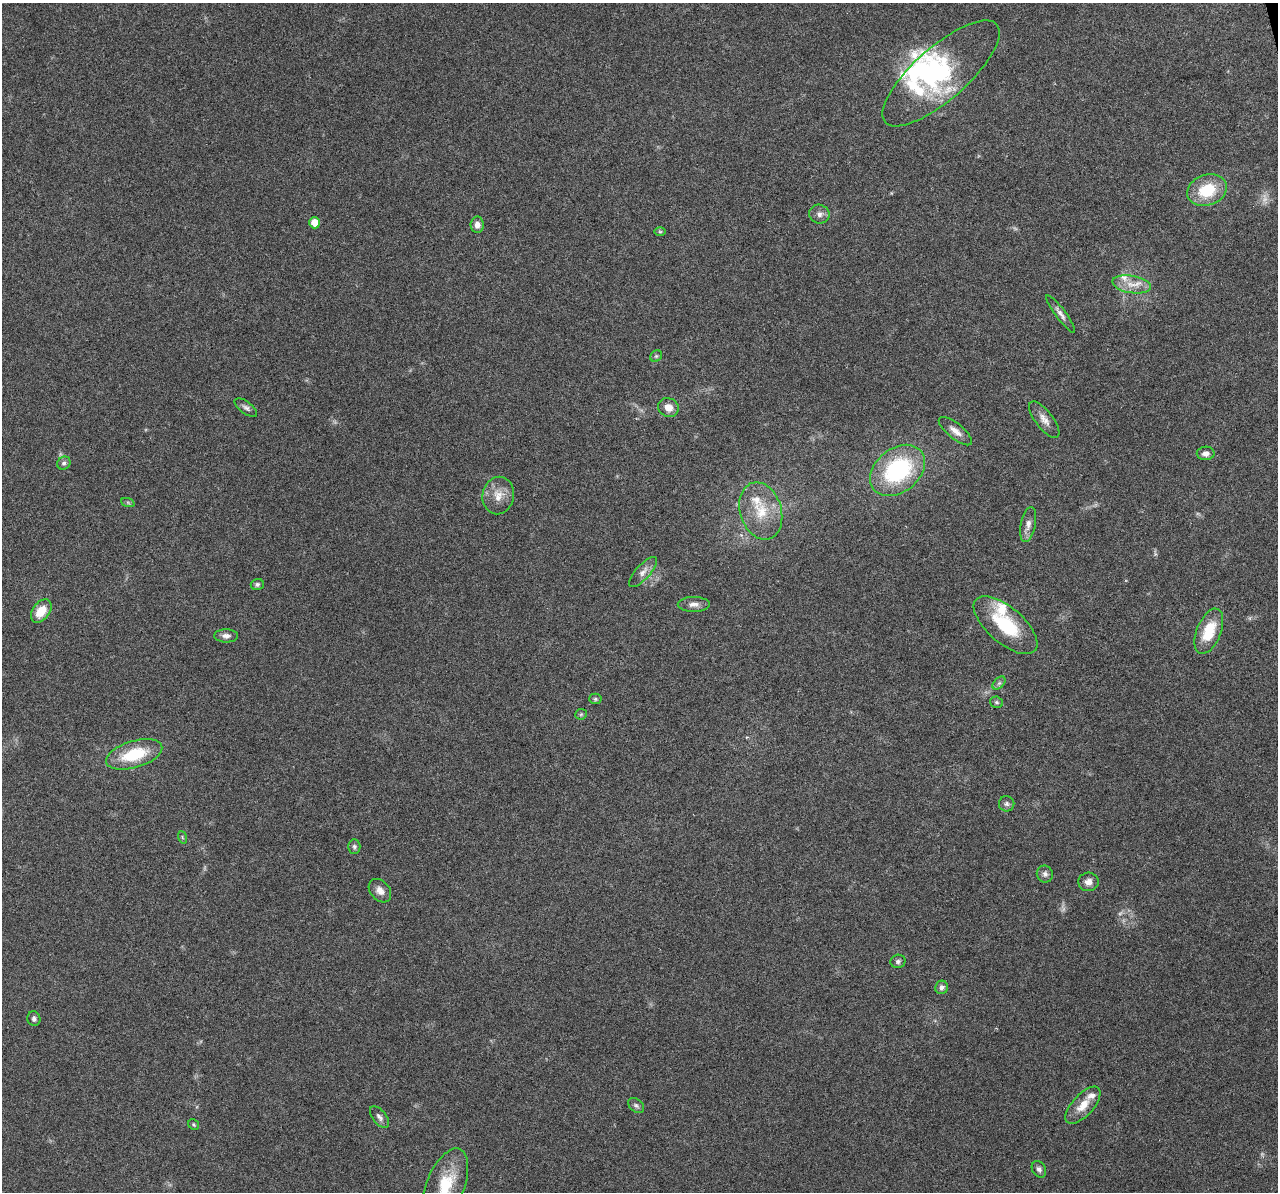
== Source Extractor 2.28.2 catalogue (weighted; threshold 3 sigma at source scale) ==
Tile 10 of 4 x 4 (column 2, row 3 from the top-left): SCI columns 1278-2553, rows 1238-2427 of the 5108 x 4904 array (HDU 1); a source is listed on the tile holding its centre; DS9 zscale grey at full resolution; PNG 1280 x 1194 px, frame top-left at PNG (2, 3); each listed source drawn as its Kron ellipse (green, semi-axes under 4 px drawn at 4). Shown black and unused: <1% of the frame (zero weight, under 3 of 6 exposures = <1% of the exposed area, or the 3 px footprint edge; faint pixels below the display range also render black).
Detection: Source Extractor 2.28.2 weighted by HDU 2 'WHT'; one run over the whole footprint, this tile lists its part. Background 0.0444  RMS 0.0026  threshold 0.0106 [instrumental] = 3 sigma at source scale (4.09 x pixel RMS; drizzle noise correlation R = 1.36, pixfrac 0.8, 0.0396/0.0396 arcsec/px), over >= 5 px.
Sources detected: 59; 5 too faint to see at this stretch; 2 inside a brighter object's white glare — neither listed nor drawn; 5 inside a brighter listed object's ellipse — not listed separately; the other 47 listed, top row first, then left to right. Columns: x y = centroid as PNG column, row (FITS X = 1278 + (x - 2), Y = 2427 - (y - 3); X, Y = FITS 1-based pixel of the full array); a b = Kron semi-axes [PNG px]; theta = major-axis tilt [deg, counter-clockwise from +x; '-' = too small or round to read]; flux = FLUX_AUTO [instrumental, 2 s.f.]
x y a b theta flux
941 73 74 26 41 27
1207 190 20 15 19 9.7
819 214 10 9 - 1.2
314 223 5 5 - 3.3
477 225 8 6 90 1.2
660 232 6 4 0 0.33
1132 284 19 8 -9 3
1060 314 23 5 -53 1.3
656 356 6 5 - 0.41
668 407 10 9 - 2.4
246 408 13 6 -37 0.88
1044 420 22 9 -52 2
955 431 20 7 -39 2.1
1206 453 9 7 2 1.3
64 463 7 6 - 0.62
898 470 30 22 39 28
498 495 19 15 78 3.7
128 503 7 4 -20 0.35
761 511 29 20 -73 8.4
1028 524 18 7 79 1.7
643 572 19 7 48 1.7
257 584 6 5 - 0.57
694 604 16 7 1 1.5
41 611 13 8 55 4.2
1006 625 39 18 -41 14
1209 631 24 12 68 8.1
226 636 12 6 -1 1.1
999 683 8 4 44 0.55
595 699 6 5 - 0.45
997 702 6 5 - 0.51
581 714 6 5 - 0.36
134 754 29 13 16 11
1007 804 8 7 - 0.69
182 837 6 4 -72 0.34
354 847 7 6 - 0.64
1045 874 8 8 - 0.9
1088 882 10 9 - 1.6
380 891 13 9 -49 1.8
898 961 7 6 - 0.68
942 987 7 6 - 0.92
34 1019 7 6 - 0.78
636 1105 9 6 -38 0.7
1083 1105 23 10 48 3.7
380 1117 13 6 -51 1
194 1125 6 5 - 0.39
1039 1169 9 6 -60 0.8
445 1185 39 19 68 11
Isophote crosses this tile's border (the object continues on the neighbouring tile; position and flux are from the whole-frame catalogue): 1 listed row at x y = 445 1185